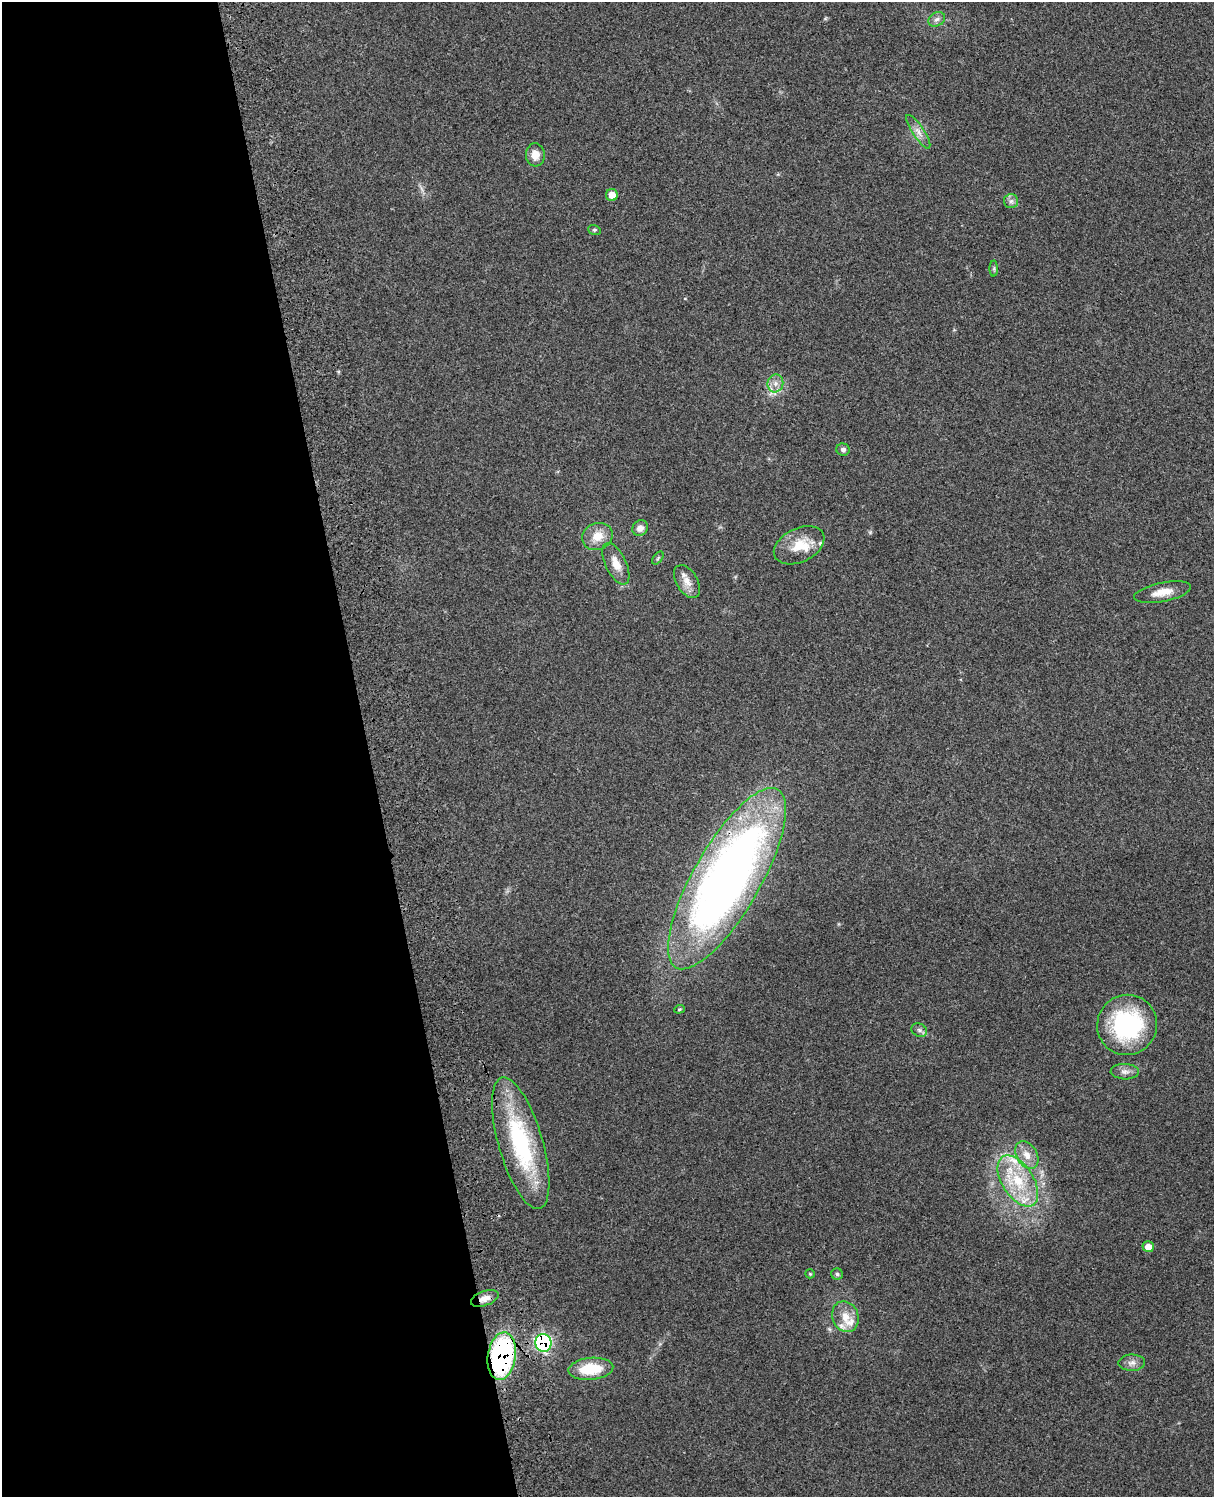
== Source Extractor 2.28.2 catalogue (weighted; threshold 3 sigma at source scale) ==
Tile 5 of 4 x 3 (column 1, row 2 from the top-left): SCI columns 121-1332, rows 1660-3154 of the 5089 x 4928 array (HDU 1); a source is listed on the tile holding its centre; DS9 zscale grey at full resolution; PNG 1216 x 1499 px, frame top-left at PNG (2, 2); each listed source drawn as its Kron ellipse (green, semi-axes under 4 px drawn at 4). Shown black and unused: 30% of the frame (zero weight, under 3 of 4 exposures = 6% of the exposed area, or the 3 px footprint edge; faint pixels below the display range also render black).
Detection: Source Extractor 2.28.2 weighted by HDU 2 'WHT'; one run over the whole footprint, this tile lists its part. Background 0.261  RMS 0.0089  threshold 0.0402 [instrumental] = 3 sigma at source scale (4.5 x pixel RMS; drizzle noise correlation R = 1.50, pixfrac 1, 0.05/0.05 arcsec/px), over >= 5 px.
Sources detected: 39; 6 inside a brighter listed object's ellipse — not listed separately; the other 33 listed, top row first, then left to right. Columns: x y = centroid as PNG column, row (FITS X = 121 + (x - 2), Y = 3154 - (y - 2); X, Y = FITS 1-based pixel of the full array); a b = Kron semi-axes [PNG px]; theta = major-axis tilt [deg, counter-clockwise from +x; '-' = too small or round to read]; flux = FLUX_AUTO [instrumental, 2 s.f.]
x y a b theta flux
937 19 9 6 30 3.4
918 132 20 6 -57 6.1
535 155 11 9 -85 9
612 195 6 6 - 8.3
1011 201 7 7 - 3.1
594 230 6 5 - 1.2
994 268 8 4 90 1.4
775 383 9 8 - 5.1
843 450 7 6 - 2.7
640 528 8 7 - 5.7
597 536 16 13 24 14
799 545 27 17 26 22
658 558 7 4 53 1.3
616 564 22 10 -64 11
687 582 18 10 -59 9.3
1162 592 29 9 11 13
727 879 103 33 60 730
679 1009 5 4 - 1.1
1127 1025 30 30 - 110
919 1030 8 6 -28 2.6
1125 1072 14 8 -2 4.9
521 1143 68 22 -74 110
1027 1155 15 10 -59 9.5
1018 1181 28 15 -58 37
1148 1247 5 5 - 9
810 1274 5 4 - 0.98
837 1274 6 5 - 1.7
485 1298 14 7 19 6.7
845 1317 16 13 -69 12
543 1343 9 8 - 190
502 1356 24 14 82 170
1132 1363 13 8 2 5.2
591 1369 22 11 5 30
Overlapping masked pixels (flux is a lower limit): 5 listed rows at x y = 727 879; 521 1143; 485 1298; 543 1343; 502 1356